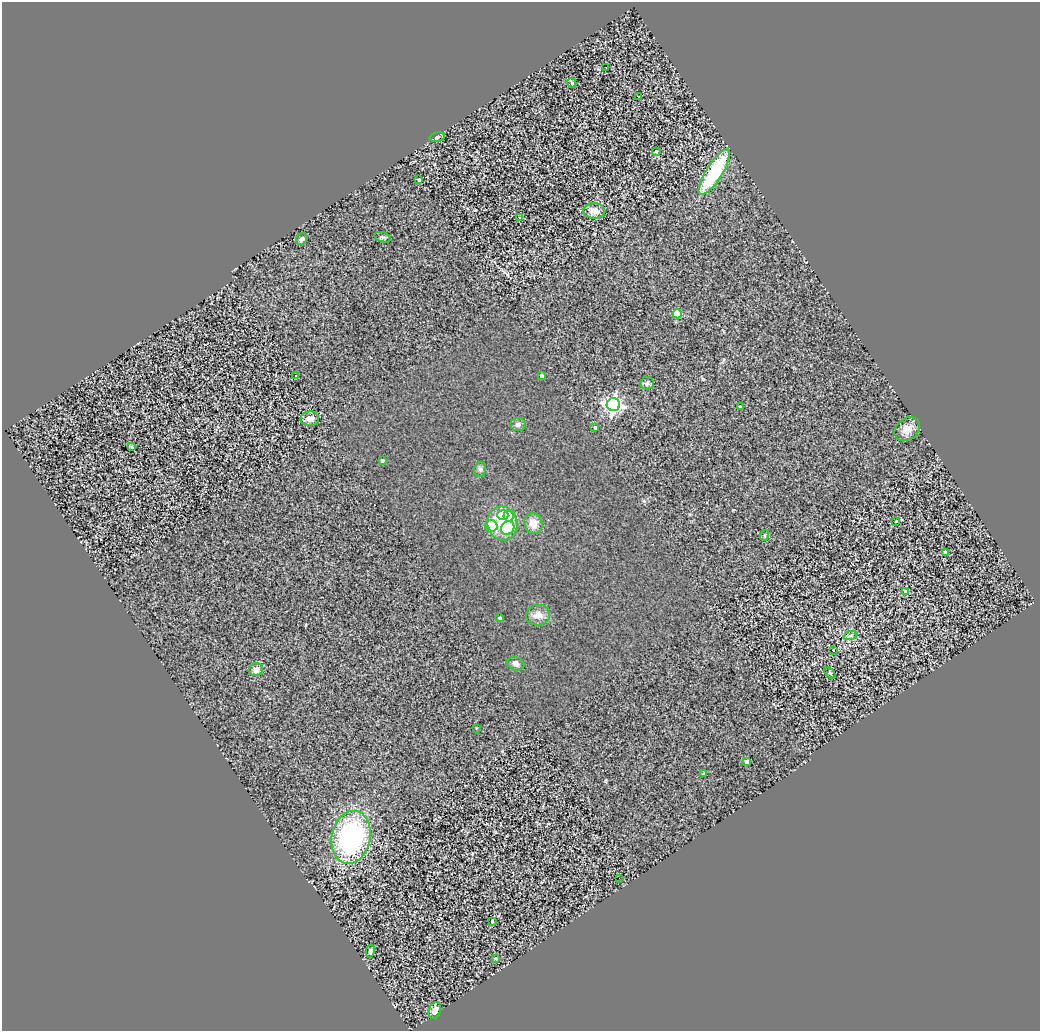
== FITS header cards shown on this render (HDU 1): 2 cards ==
NAXIS1  =                 1038
NAXIS2  =                 1029

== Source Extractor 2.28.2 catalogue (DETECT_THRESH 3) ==
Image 1038 x 1029 px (HDU 1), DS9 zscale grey, 1 PNG px = 1 image px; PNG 1042 x 1033 px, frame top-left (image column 1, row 1029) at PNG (2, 2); each listed source drawn as its Kron ellipse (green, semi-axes under 4 px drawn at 4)
Background 0.704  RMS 0.67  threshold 2.01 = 3 sigma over >= 5 px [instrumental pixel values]
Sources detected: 50; all 50 listed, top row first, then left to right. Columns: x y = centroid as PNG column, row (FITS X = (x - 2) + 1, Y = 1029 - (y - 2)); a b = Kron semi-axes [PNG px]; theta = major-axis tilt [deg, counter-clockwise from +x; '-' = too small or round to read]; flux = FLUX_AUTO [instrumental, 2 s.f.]
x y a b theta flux
606 67 2 2 - 37
572 83 5 4 - 120
638 96 3 2 - 180
437 137 7 4 15 86
656 152 4 3 - 91
714 172 26 8 58 3400
419 180 3 3 - 100
594 211 11 7 0 390
520 217 3 2 - 65
383 237 8 5 -18 94
302 239 6 5 - 120
677 314 4 4 - 1600
295 376 3 2 - 62
541 376 4 3 - 140
647 383 6 6 - 110
613 405 7 6 - 16000
740 407 3 3 - 74
310 419 9 7 1 290
518 424 7 6 - 150
595 428 4 3 - 72
907 429 14 10 36 430
132 447 4 4 - 64
382 460 3 3 - 94
480 469 8 6 70 99
503 515 5 5 - 950
508 516 5 5 - 1500
896 521 3 2 - 29
502 523 17 15 -75 1100
533 524 10 9 - 450
491 526 6 6 - 870
508 528 7 6 - 770
765 535 5 3 - 43
945 552 3 3 - 110
906 592 4 4 - 490
538 615 12 10 3 360
500 618 3 3 - 93
850 636 7 4 19 76
833 650 3 2 - 34
516 664 9 6 -19 200
256 670 7 6 - 240
830 673 7 3 -45 45
476 728 3 3 - 33
747 762 4 4 - 210
704 773 3 3 - 74
351 837 27 19 78 6900
619 878 2 2 - 29
492 922 3 3 - 71
370 951 6 4 79 130
495 958 4 3 - 60
435 1011 9 6 67 300